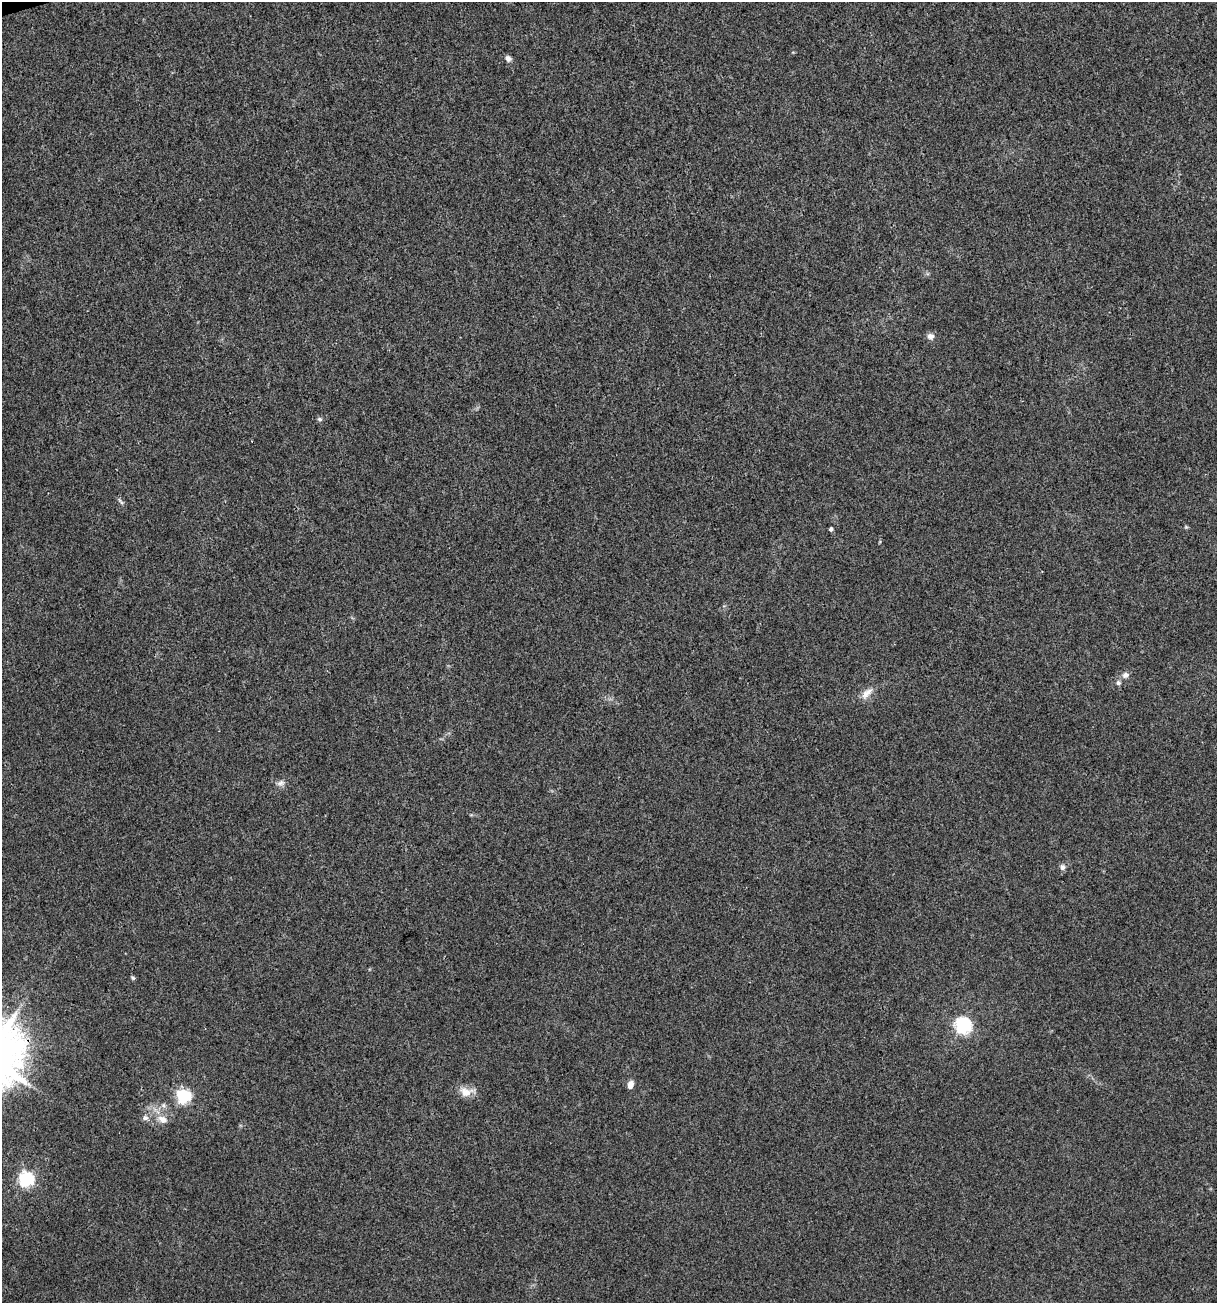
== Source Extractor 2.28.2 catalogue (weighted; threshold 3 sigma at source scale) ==
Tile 11 of 4 x 4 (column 3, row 3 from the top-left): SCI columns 2532-3746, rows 1303-2603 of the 5012 x 5207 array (HDU 1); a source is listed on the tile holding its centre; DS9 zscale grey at full resolution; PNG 1219 x 1305 px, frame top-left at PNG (2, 2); no overlay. Shown black and unused: <1% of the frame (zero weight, under 3 of 4 exposures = <1% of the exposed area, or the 3 px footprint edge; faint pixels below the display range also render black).
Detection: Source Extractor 2.28.2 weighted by HDU 2 'WHT'; one run over the whole footprint, this tile lists its part. Background 0.00323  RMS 0.0026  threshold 0.0118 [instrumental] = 3 sigma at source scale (4.5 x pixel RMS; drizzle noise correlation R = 1.50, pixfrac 1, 0.0396/0.0396 arcsec/px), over >= 5 px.
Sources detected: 20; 1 cosmic-ray / hot-pixel residue — not listed; the other 19 listed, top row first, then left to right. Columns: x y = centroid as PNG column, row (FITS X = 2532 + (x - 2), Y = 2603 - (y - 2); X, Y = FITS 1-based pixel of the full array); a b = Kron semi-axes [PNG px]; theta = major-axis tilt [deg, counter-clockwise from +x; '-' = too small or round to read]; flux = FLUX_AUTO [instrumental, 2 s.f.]
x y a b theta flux
508 58 8 7 - 0.95
930 336 8 8 - 1.2
320 419 6 5 - 0.53
121 501 14 3 -52 0.52
831 529 5 4 - 0.48
1125 675 10 7 25 1.1
1118 683 6 6 - 0.69
867 693 20 8 45 2.2
281 783 12 7 18 1
1062 867 8 6 -86 0.92
133 978 6 4 -44 0.4
963 1025 6 6 - 78
630 1084 8 6 71 1.8
466 1092 16 12 -11 3
183 1096 6 6 - 45
164 1105 7 5 -47 0.64
145 1118 9 6 18 0.9
163 1119 15 10 -30 2.4
26 1179 6 6 - 57